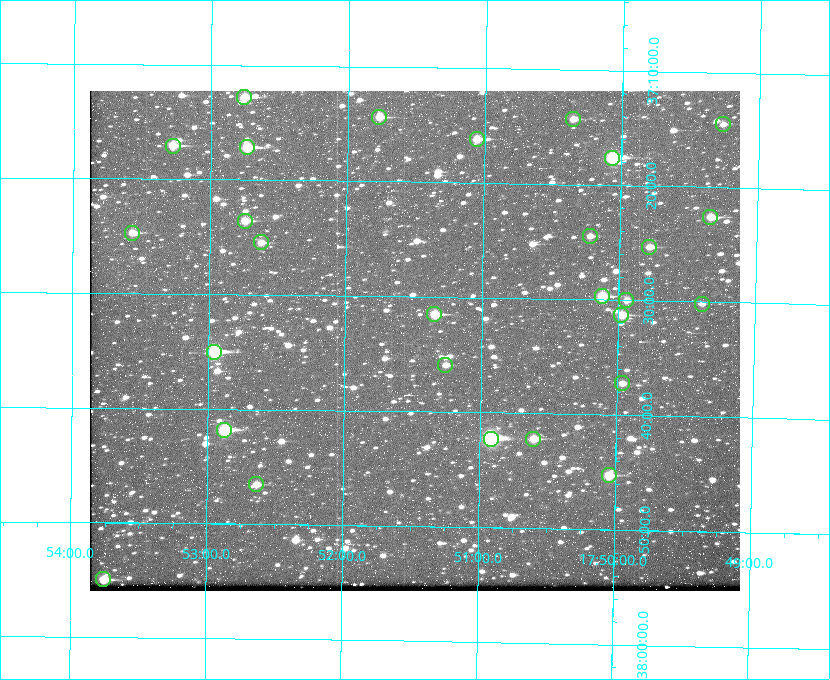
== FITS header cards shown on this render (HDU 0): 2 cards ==
NAXIS1  =                  650 / Width of table row in bytes
NAXIS2  =                  500 / Number of rows in table

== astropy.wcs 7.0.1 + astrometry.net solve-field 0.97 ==
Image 650 x 500 px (HDU 0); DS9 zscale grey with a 90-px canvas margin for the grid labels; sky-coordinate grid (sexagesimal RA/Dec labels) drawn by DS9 from the SOLVED WCS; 28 Tycho-2 reference stars matched to detected sources circled (green)
Header WCS: none
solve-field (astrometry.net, Tycho-2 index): SOLVED blind (the file carries no WCS)
Solved WCS: RA---TAN-SIP/DEC--TAN-SIP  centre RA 17:51:29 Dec +37:34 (267.87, +37.56 deg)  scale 5.23 arcsec/px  FOV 56.7' x 43.6'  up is +179 deg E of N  parity flipped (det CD > 0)
(file carries no celestial WCS; the grid is the blind solution)
Tycho-2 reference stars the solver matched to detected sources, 28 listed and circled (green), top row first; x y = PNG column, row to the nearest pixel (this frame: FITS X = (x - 90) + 1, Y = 500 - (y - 91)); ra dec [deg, ICRS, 3 dp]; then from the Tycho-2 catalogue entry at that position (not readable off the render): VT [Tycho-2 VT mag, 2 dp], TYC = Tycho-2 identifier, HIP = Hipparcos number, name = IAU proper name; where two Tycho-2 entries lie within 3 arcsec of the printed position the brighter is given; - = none
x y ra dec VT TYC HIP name
244 97 268.189 +37.213 9.71 2620-542-1 - -
379 117 267.943 +37.240 10.39 2620-505-1 - -
573 119 267.589 +37.238 11.09 2619-212-1 - -
723 124 267.316 +37.242 12.03 2619-611-1 - -
477 139 267.764 +37.270 10.17 2620-784-1 - -
173 146 268.319 +37.285 9.88 2620-536-1 - -
247 147 268.183 +37.286 8.98 2620-786-1 87506 -
612 158 267.517 +37.293 8.96 2619-379-1 - -
710 217 267.335 +37.377 10.60 2619-634-1 - -
245 221 268.186 +37.393 10.44 2620-175-1 - -
132 233 268.392 +37.412 10.60 2620-800-1 - -
590 236 267.555 +37.408 11.50 2619-358-1 - -
261 242 268.156 +37.424 11.25 2620-712-1 - -
649 247 267.445 +37.422 11.17 2619-451-1 - -
602 296 267.531 +37.495 10.07 2619-274-1 - -
626 300 267.485 +37.500 11.33 2619-40-1 - -
702 304 267.347 +37.503 12.15 3088-638-1 - -
434 314 267.836 +37.525 9.96 3089-889-1 - -
621 315 267.494 +37.522 10.35 3088-270-1 - -
214 352 268.239 +37.584 8.64 3089-755-1 - -
445 365 267.815 +37.598 11.54 3089-1081-1 - -
622 383 267.491 +37.621 11.40 3088-1284-1 - -
224 430 268.219 +37.697 8.93 3089-671-1 - -
491 439 267.730 +37.705 8.13 3089-1203-1 87349 -
533 439 267.652 +37.703 11.04 3089-693-1 - -
609 475 267.512 +37.755 10.10 3089-2332-1 - -
256 484 268.159 +37.775 11.22 3089-2245-1 - -
103 579 268.439 +37.916 9.61 3089-2268-1 - -